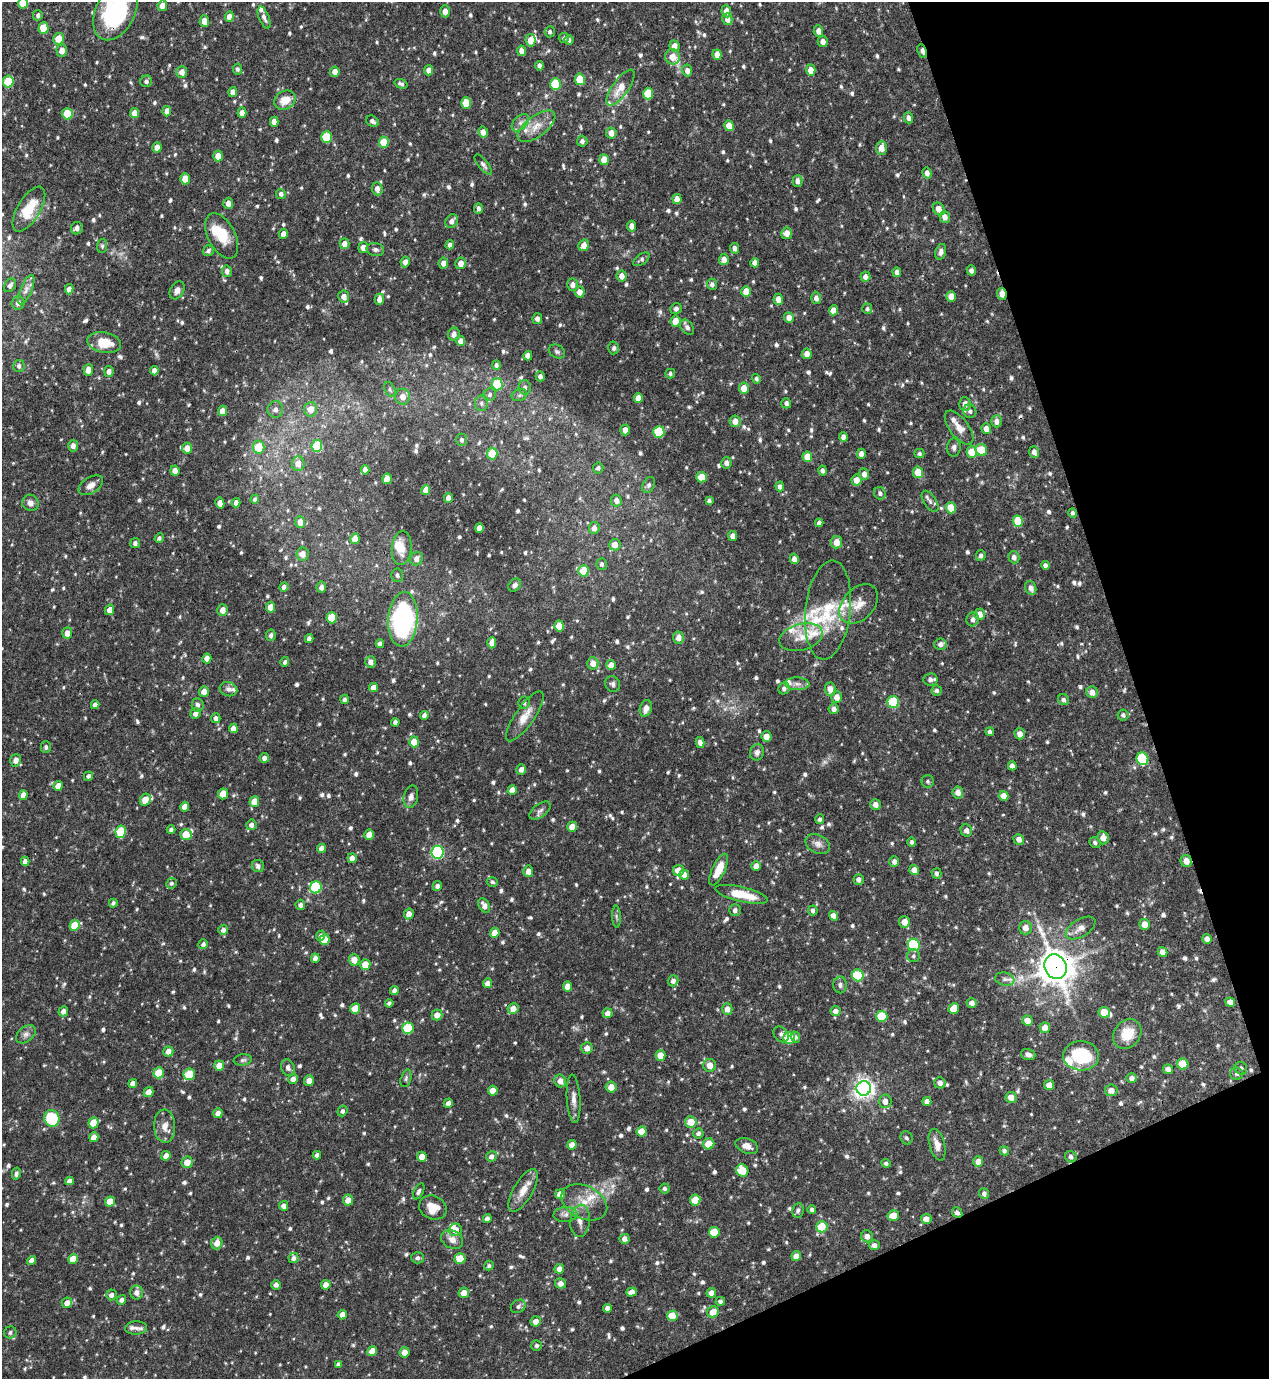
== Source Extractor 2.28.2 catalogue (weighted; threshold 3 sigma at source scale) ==
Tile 12 of 4 x 4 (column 4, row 3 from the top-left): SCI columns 3952-5218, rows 1378-2754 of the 5496 x 5509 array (HDU 1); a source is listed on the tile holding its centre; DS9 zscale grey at full resolution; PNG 1271 x 1381 px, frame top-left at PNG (2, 2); each listed source drawn as its Kron ellipse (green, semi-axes under 4 px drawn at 4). Shown black and unused: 17% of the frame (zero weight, under 3 of 4 exposures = <1% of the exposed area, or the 3 px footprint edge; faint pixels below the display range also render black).
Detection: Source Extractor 2.28.2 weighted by HDU 2 'WHT'; one run over the whole footprint, this tile lists its part. Background 0.0746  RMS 0.0037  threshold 0.0164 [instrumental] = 3 sigma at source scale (4.5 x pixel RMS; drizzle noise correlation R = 1.50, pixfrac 1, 0.05/0.05 arcsec/px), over >= 5 px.
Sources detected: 966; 1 too faint to see at this stretch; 2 cosmic-ray / hot-pixel residue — neither listed nor drawn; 30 inside a brighter listed object's ellipse — not listed separately; of the other 933, all 500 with FLUX_AUTO >= 0.82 (the completeness limit of this list) listed and drawn (433 fainter detections not listed), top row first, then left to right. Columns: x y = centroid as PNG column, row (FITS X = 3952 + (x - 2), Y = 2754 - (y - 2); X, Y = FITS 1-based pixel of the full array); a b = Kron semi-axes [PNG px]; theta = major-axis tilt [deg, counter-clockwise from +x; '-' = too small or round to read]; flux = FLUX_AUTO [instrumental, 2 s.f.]
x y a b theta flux
23 3 5 5 - 9.4
162 6 5 4 - 2.7
115 11 30 19 63 42
445 11 6 4 -90 2.3
726 11 6 5 - 3.1
38 15 5 4 - 0.97
229 17 5 4 - 2.6
264 18 11 5 -68 1.6
727 19 6 5 - 2.4
204 21 5 4 - 3.7
43 28 6 5 - 7.6
818 31 6 4 -85 2.1
550 32 5 5 - 0.87
564 38 5 5 - 0.9
58 39 6 5 - 5.4
531 40 6 5 - 3.8
569 40 5 4 - 1
823 42 5 5 - 1.7
674 46 6 5 - 2.9
62 51 6 5 - 2.7
521 51 5 4 - 2
922 51 7 3 -70 2.1
717 55 5 4 - 3.5
673 57 7 7 - 3.9
539 66 5 4 - 1.1
237 69 5 4 - 0.87
429 70 5 4 - 2.1
811 70 5 4 - 3.6
687 71 6 5 - 1.9
182 72 6 5 - 2.2
335 72 5 4 - 2.5
580 79 6 5 - 9
8 81 6 5 - 13
146 81 6 5 - 1.1
401 84 7 4 -18 1
555 84 6 5 - 15
621 88 21 8 55 5.4
233 92 5 4 - 2.1
648 93 6 5 - 11
285 100 11 9 32 5.4
466 103 5 5 - 7.9
167 111 5 4 - 2.7
134 113 5 4 - 3.2
242 113 5 4 - 1.9
67 114 6 5 - 8.8
908 118 5 4 - 1.5
372 121 6 5 - 1.1
274 122 5 4 - 2.6
520 123 10 6 45 1.6
537 126 22 10 37 5
729 126 5 4 - 4
483 132 5 5 - 2.4
611 133 5 5 - 2.7
326 137 6 5 - 14
582 141 5 5 - 1.3
384 142 5 5 - 8
157 147 5 4 - 2.4
881 148 7 5 87 3.7
218 156 5 4 - 4.2
604 160 5 5 - 4.8
483 165 12 4 -51 1
927 173 5 4 - 1.6
185 179 5 5 - 5.3
797 181 6 5 - 1.8
377 189 7 5 -85 1.9
281 194 5 5 - 1.3
677 199 5 4 - 2.9
228 203 5 5 - 2.2
478 208 5 4 - 1
29 209 25 11 59 9.3
939 209 7 5 -55 3
945 217 6 5 - 2.1
452 221 7 6 - 1.7
632 226 5 4 - 2
77 228 6 6 - 1.7
787 233 6 5 - 2.7
283 234 5 4 - 2.5
222 236 24 13 -62 9.4
344 244 5 5 - 2.3
450 245 4 4 - 1.4
584 245 6 5 - 3.1
102 246 7 5 82 0.88
363 248 5 5 - 2.5
735 248 5 4 - 1.4
375 250 9 6 -12 1.2
208 251 6 5 - 1.1
941 252 8 5 75 1.3
641 259 9 5 36 0.93
724 259 5 5 - 2.5
405 262 5 4 - 2
443 263 6 5 - 2
461 263 6 5 - 2.7
755 263 4 4 - 1.8
971 270 5 4 - 1.3
227 271 6 5 - 1.6
897 272 4 4 - 1.6
622 276 5 5 - 2.3
865 277 5 5 - 1.7
712 284 6 5 - 1.1
10 285 7 5 56 1.2
573 285 6 5 - 1.7
69 289 5 4 - 2.1
26 290 16 6 67 2
177 290 9 7 60 1.9
746 291 5 5 - 4.3
580 292 5 5 - 2.5
1002 294 6 4 -81 3
951 296 5 4 - 3.9
344 297 6 5 - 2.6
816 298 6 5 - 1.6
379 299 6 4 89 2.4
778 299 5 4 - 2.8
18 303 7 6 - 1.7
676 309 6 5 - 0.91
867 309 5 5 - 0.84
833 310 5 4 - 3
789 317 5 4 - 2.3
537 319 5 5 - 1.5
675 321 5 5 - 4.8
687 327 8 5 -53 1.2
454 334 6 5 - 1.5
461 341 5 4 - 2.8
104 343 17 10 -10 7.8
614 348 6 5 - 0.92
557 351 9 6 -29 0.93
807 354 5 5 - 2.6
528 356 5 4 - 2.4
496 365 5 4 - 0.95
19 366 6 5 - 1.3
88 370 6 5 - 3.3
109 371 5 4 - 1.7
154 371 5 4 - 1.8
670 374 5 4 - 0.85
540 376 5 4 - 1.2
756 379 5 4 - 0.86
497 384 6 5 - 13
525 387 7 6 - 1.2
744 388 6 5 - 4.1
390 389 8 5 -64 0.84
490 395 7 6 - 0.94
519 395 8 6 20 0.89
402 397 8 7 - 2.8
638 398 5 4 - 2.6
481 403 8 6 82 1.1
786 403 5 5 - 1.1
965 404 7 5 -86 2.2
275 409 8 8 - 1.8
311 409 7 6 - 3.9
222 411 5 4 - 3
970 411 7 6 - 1.2
735 421 6 5 - 3
996 421 6 5 - 1.8
959 428 20 9 -53 3.6
986 429 5 5 - 2.6
625 430 5 4 - 2.3
659 432 6 5 - 17
843 437 5 4 - 1.9
462 440 6 5 - 1
73 446 6 5 - 1.6
317 446 6 5 - 17
259 447 6 6 - 7.1
954 447 9 6 86 1.2
187 448 5 5 - 3
981 450 6 5 - 7.2
972 452 6 5 - 6.7
1034 452 6 5 - 1.6
492 454 6 5 - 8
861 454 5 4 - 2
919 454 5 4 - 0.87
807 457 5 5 - 4.8
726 463 6 5 - 1.7
298 464 7 6 - 3.2
598 468 5 5 - 1
365 470 4 4 - 2.2
822 470 5 4 - 1.1
175 471 5 4 - 2.3
918 472 6 5 - 5.6
864 474 5 5 - 2.1
702 477 5 5 - 5.4
387 479 5 4 - 4.5
856 480 5 5 - 3.5
91 485 13 8 33 2.6
649 485 8 6 62 0.84
780 486 5 4 - 1.4
426 490 5 4 - 2.9
880 493 6 5 - 1.1
448 498 5 4 - 2.3
255 499 4 4 - 0.94
616 500 6 5 - 1.8
709 501 4 3 - 0.96
930 501 12 6 -56 1.3
30 503 8 8 - 1.8
220 503 5 4 - 3
236 503 4 4 - 1.9
951 508 5 5 - 7.1
1073 513 5 4 - 0.91
1018 521 6 5 - 9.5
300 522 6 5 - 2.8
819 523 4 4 - 1.4
479 528 5 4 - 3
594 528 6 5 - 2
733 536 5 4 - 1.9
159 538 5 4 - 0.87
355 539 5 4 - 3.3
836 542 6 5 - 4
135 543 5 5 - 1.2
615 545 6 5 - 2.7
402 548 17 10 84 4.5
302 554 6 6 - 3.1
981 555 5 5 - 1.1
1014 557 6 5 - 1.5
417 559 7 6 - 2
794 559 5 4 - 2
602 564 6 5 - 0.9
1045 565 4 4 - 1.1
583 571 5 5 - 8.7
397 575 7 6 - 0.97
515 585 7 5 45 1.3
284 587 4 4 - 1.3
321 587 5 5 - 1.6
1031 588 7 5 -71 1.8
859 604 23 15 47 5.7
270 607 5 4 - 3.2
109 610 5 4 - 2.7
223 610 6 5 - 2.7
828 610 50 22 84 17
980 614 6 5 - 3
332 618 5 5 - 10
403 619 27 14 86 68
973 619 7 6 - 1.5
559 626 5 5 - 5.3
67 633 6 5 - 2.6
271 635 6 5 - 1.2
801 637 22 13 15 5.5
678 638 6 5 - 2.8
309 639 4 4 - 1.3
492 643 5 4 - 2.4
380 644 4 4 - 1.5
940 644 6 5 - 1.6
207 658 5 4 - 2.3
285 662 5 4 - 0.97
371 662 6 5 - 1.9
593 663 6 5 - 2.8
611 665 5 4 - 2.8
930 679 7 6 - 1.5
613 684 8 7 - 1
797 684 12 6 -2 1.9
373 687 4 4 - 2.5
784 688 6 5 - 1.3
228 689 9 7 -15 1.4
830 689 6 5 - 2.7
937 690 5 5 - 0.95
204 692 5 5 - 2.7
1092 692 6 5 - 2.4
837 697 6 5 - 2.4
344 699 4 4 - 1
1063 700 6 5 - 1.2
524 702 6 6 - 0.88
893 702 6 6 - 18
95 705 4 4 - 1.6
198 705 7 6 - 1.2
646 708 8 6 73 2.2
834 709 5 5 - 1.6
195 713 5 5 - 2
424 715 4 4 - 1.3
1123 715 5 5 - 1
525 716 29 9 55 4.9
216 718 5 4 - 1.3
395 722 4 4 - 1.2
233 728 5 4 - 2.6
990 731 4 4 - 0.92
1020 734 5 5 - 2.5
766 736 5 5 - 2.8
414 742 5 5 - 6.4
700 742 5 4 - 1.9
46 747 6 5 - 0.94
757 752 8 7 - 1.5
264 758 5 4 - 1.4
1142 759 6 6 - 26
16 760 6 5 - 2.2
1012 766 4 4 - 1.9
521 769 5 4 - 1.8
88 776 5 4 - 0.86
928 781 6 6 - 0.82
58 786 5 4 - 2.6
512 790 5 4 - 3
958 792 6 5 - 2.3
223 794 5 5 - 5.8
23 795 5 4 - 2.4
1004 796 5 4 - 3.6
411 797 11 7 77 1.8
145 800 6 5 - 4.3
254 802 5 5 - 4.6
876 805 5 5 - 2.2
185 807 5 4 - 2.5
540 810 12 6 36 1.4
820 819 5 4 - 0.89
251 825 5 5 - 1.5
572 827 5 5 - 3.7
171 830 4 4 - 1
966 831 6 5 - 1.7
121 832 6 5 - 12
186 834 6 5 - 6.2
369 835 5 4 - 3.4
1103 838 6 5 - 2.8
1019 839 5 5 - 2
912 842 4 4 - 0.91
1095 843 6 5 - 0.87
818 844 13 9 -27 2.1
321 848 4 4 - 2.1
438 852 6 6 - 56
352 858 5 4 - 2.3
25 861 4 4 - 1.4
894 861 5 5 - 1.5
1186 861 6 5 - 3.1
258 866 6 6 - 1.3
756 866 5 4 - 3
719 870 17 6 65 5.2
914 870 5 5 - 2.6
528 871 5 5 - 2.4
678 871 5 5 - 4.5
936 873 5 5 - 0.98
684 875 5 5 - 2.5
859 880 5 5 - 1.5
492 882 5 5 - 0.82
171 883 5 5 - 0.86
437 886 5 4 - 1.1
316 887 6 5 - 27
742 894 27 7 -13 9.5
113 903 4 4 - 0.95
300 905 5 5 - 1.3
484 905 8 5 -61 2.3
735 910 6 5 - 1.2
813 911 5 5 - 1.1
409 914 5 4 - 2.4
833 916 5 4 - 2.5
616 917 11 4 -87 0.84
904 922 6 5 - 3
1145 924 5 5 - 3.9
75 925 5 5 - 8.3
1025 928 7 6 - 2.8
1081 928 16 8 31 2.9
223 930 5 5 - 1.4
495 933 5 4 - 4.6
321 936 5 4 - 1.2
1207 939 5 4 - 2.1
324 940 5 5 - 6.5
203 944 5 4 - 1.1
914 945 6 6 - 29
1163 952 5 4 - 2.2
913 956 6 6 - 0.85
315 958 5 4 - 1.5
354 960 6 5 - 3.2
365 965 5 5 - 5.9
1056 967 12 11 - 690
858 975 6 5 - 19
1005 979 10 6 -11 1.4
673 981 5 5 - 1.4
487 983 5 4 - 2.2
840 985 8 7 - 1.1
567 986 5 4 - 2.9
394 990 4 4 - 1.2
1230 1002 5 4 - 2.3
389 1003 4 4 - 0.87
972 1003 5 5 - 1.5
954 1008 6 5 - 4.9
355 1009 5 5 - 6.8
513 1009 5 5 - 3
727 1009 6 5 - 2.5
63 1011 5 4 - 2.1
836 1011 5 5 - 2
1104 1012 6 5 - 6.5
607 1013 5 5 - 1.9
437 1015 5 5 - 2.7
882 1016 5 5 - 13
1027 1020 5 5 - 2.9
408 1028 6 5 - 17
1045 1028 5 5 - 3.5
26 1034 11 7 38 1.7
781 1034 9 6 -49 1.2
1127 1034 16 13 51 7.9
795 1037 5 4 - 1
789 1038 6 6 - 16
587 1048 6 5 - 2.4
168 1051 5 5 - 2.8
661 1055 5 5 - 4.7
1028 1055 7 5 -18 1.4
1081 1056 18 14 -4 20
243 1060 9 5 7 0.92
1183 1064 6 5 - 9
219 1065 5 5 - 3.6
710 1065 6 6 - 2.8
288 1068 8 6 -70 1.4
1241 1068 6 6 - 1
1168 1069 5 4 - 1.7
159 1073 5 5 - 7.7
189 1074 6 5 - 13
1237 1074 6 6 - 0.83
406 1078 9 5 74 0.85
1132 1078 5 5 - 1.5
293 1079 5 5 - 1.6
309 1081 5 5 - 2.6
560 1081 6 5 - 2.4
940 1083 6 5 - 1.7
133 1084 4 4 - 2.6
1049 1085 5 5 - 2.6
611 1087 5 5 - 2.8
864 1088 7 7 - 210
1111 1090 6 6 - 2.6
493 1091 5 4 - 3
148 1092 5 4 - 2.9
1011 1097 5 5 - 2.9
574 1099 24 6 -86 2.6
885 1101 7 6 - 2.3
927 1102 4 4 - 2
448 1103 4 4 - 1.7
342 1111 5 5 - 1
218 1113 5 4 - 2.2
52 1118 8 7 - 18
691 1122 6 5 - 5.5
94 1123 5 5 - 8
165 1126 16 10 -87 3.6
642 1131 5 5 - 5
698 1133 5 5 - 1.1
94 1137 5 4 - 3
906 1138 7 6 - 0.99
709 1144 6 5 - 5.2
572 1145 5 4 - 2.7
937 1145 16 7 -75 2.7
747 1146 12 7 -20 2.8
1004 1151 5 4 - 0.94
317 1155 4 4 - 1.4
166 1156 5 4 - 2.5
491 1156 5 5 - 1.5
422 1157 5 5 - 2.9
1071 1157 6 5 - 1.1
978 1161 5 5 - 2.6
187 1162 6 5 - 3.9
886 1163 5 4 - 0.87
742 1170 6 5 - 9
16 1174 6 4 78 0.84
69 1181 4 4 - 1.8
665 1188 5 5 - 0.91
523 1190 24 9 60 4.8
419 1191 8 4 62 1.1
984 1193 5 5 - 1.2
560 1194 5 5 - 3.8
348 1200 5 5 - 3.2
695 1200 5 5 - 7
110 1202 5 5 - 5.3
584 1202 24 16 -26 7.5
284 1206 5 4 - 1.9
433 1208 14 11 -23 4.7
812 1209 4 4 - 0.93
798 1210 7 5 81 1.1
957 1213 6 5 - 1.1
565 1215 12 7 4 1.8
893 1216 6 5 - 5.6
487 1219 4 4 - 1.5
926 1219 5 5 - 2.6
580 1221 16 10 84 2.9
822 1227 6 5 - 8.7
455 1230 6 6 - 3.2
714 1232 5 5 - 8.6
867 1236 6 6 - 2
452 1239 11 9 -26 2.9
624 1239 5 5 - 1.8
217 1243 6 5 - 3.5
874 1245 5 5 - 1.4
796 1256 5 4 - 2.1
293 1258 5 5 - 1.4
418 1258 6 5 - 0.98
73 1259 5 5 - 5
460 1259 5 5 - 7.3
32 1260 5 4 - 2.1
489 1266 5 4 - 0.86
559 1269 5 4 - 2.3
561 1283 5 5 - 2
276 1285 5 5 - 1.5
326 1285 5 4 - 2.9
137 1292 7 6 - 2.2
632 1292 5 4 - 2.1
464 1293 5 5 - 2.8
711 1293 5 4 - 2.5
111 1295 5 5 - 1.4
121 1300 5 4 - 1.2
720 1301 5 4 - 1
67 1303 5 5 - 2.4
518 1306 8 6 34 1.1
607 1308 4 4 - 1.7
713 1312 6 5 - 4
342 1315 5 4 - 2.6
672 1316 5 5 - 7.1
536 1321 5 5 - 2.8
136 1328 11 6 3 1.7
10 1332 6 6 - 0.96
537 1345 5 5 - 0.93
372 1351 5 4 - 3.5
405 1352 5 5 - 2.6
338 1364 4 4 - 1.2
Overlapping masked pixels (flux is a lower limit): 5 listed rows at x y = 115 11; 922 51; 1002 294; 1056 967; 957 1213
Isophote crosses this tile's border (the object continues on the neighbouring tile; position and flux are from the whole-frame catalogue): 3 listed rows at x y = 23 3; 162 6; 115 11